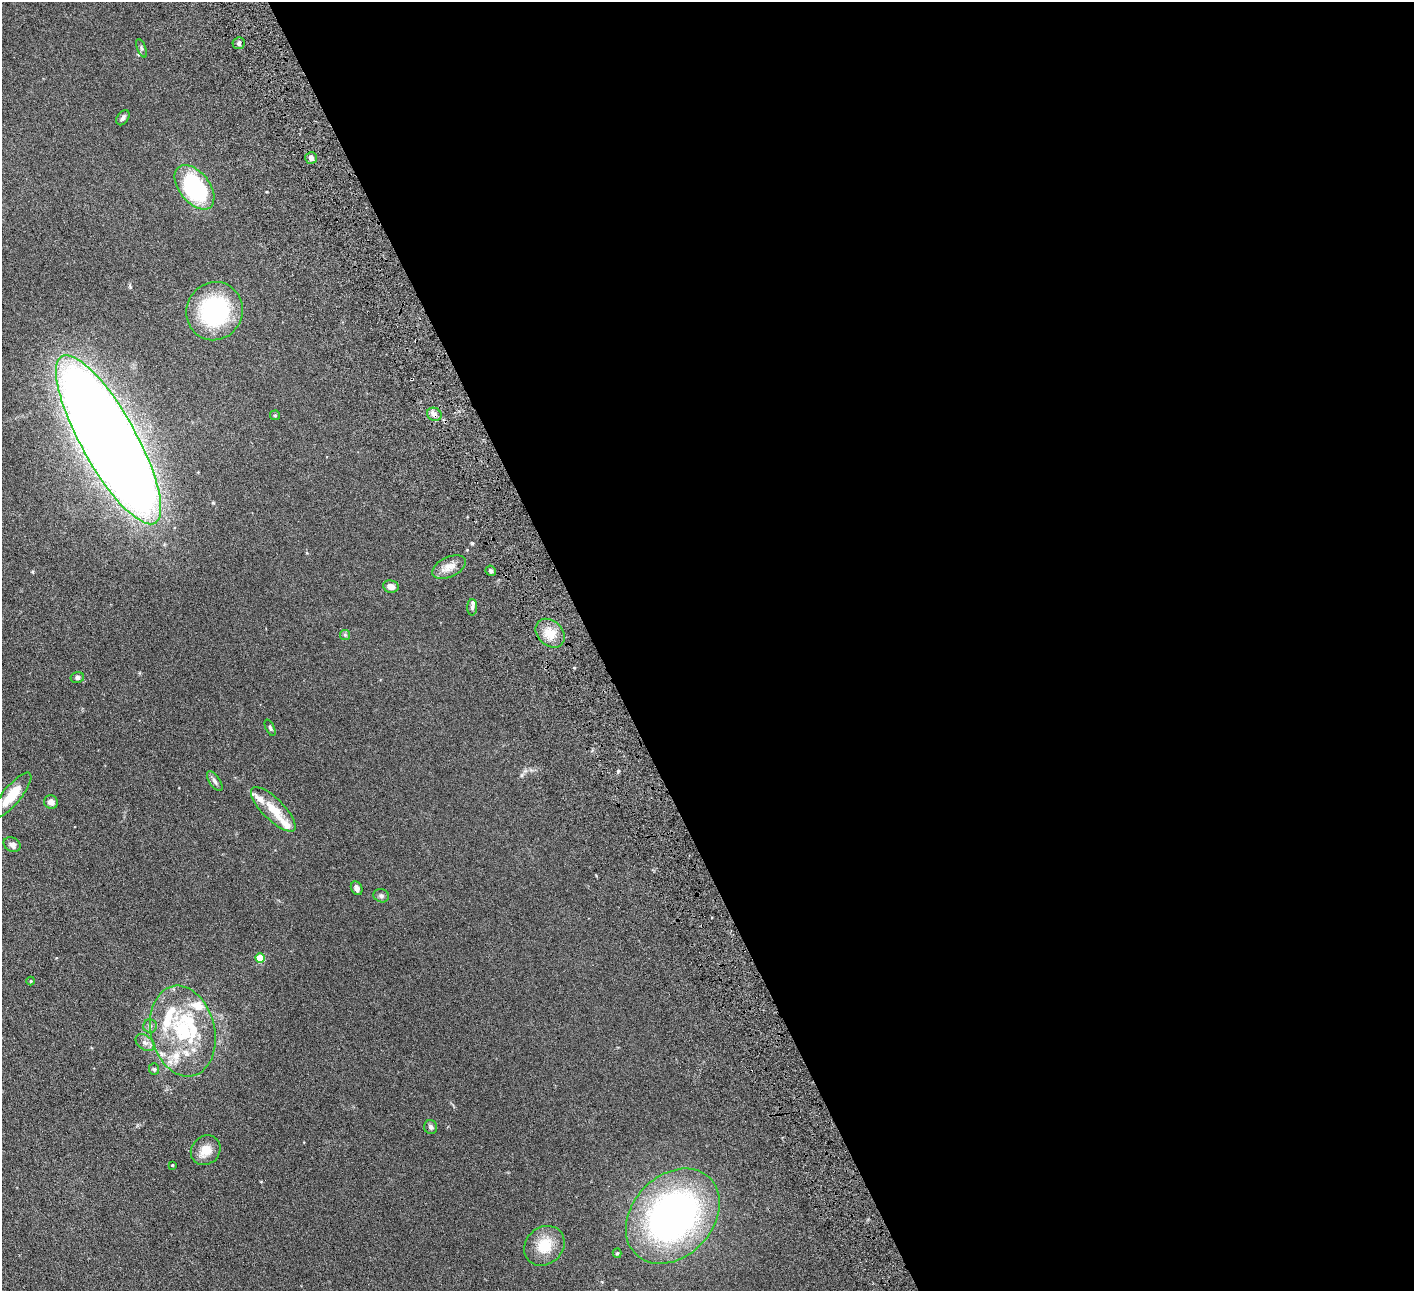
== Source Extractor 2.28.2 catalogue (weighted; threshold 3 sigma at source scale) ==
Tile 8 of 4 x 4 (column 4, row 2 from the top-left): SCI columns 4295-5706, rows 2768-4056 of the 5760 x 5666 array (HDU 1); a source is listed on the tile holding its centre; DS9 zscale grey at full resolution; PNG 1416 x 1293 px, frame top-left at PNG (2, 2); each listed source drawn as its Kron ellipse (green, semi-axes under 4 px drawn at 4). Shown black and unused: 58% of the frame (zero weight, under 4 of 8 exposures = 3% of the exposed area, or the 3 px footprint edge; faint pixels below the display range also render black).
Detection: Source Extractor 2.28.2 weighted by HDU 2 'WHT'; one run over the whole footprint, this tile lists its part. Background 0.0702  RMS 0.0061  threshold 0.0251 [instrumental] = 3 sigma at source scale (4.09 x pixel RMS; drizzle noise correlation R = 1.36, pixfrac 0.8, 0.05/0.05 arcsec/px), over >= 5 px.
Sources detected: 48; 12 inside a brighter listed object's ellipse — not listed separately; the other 36 listed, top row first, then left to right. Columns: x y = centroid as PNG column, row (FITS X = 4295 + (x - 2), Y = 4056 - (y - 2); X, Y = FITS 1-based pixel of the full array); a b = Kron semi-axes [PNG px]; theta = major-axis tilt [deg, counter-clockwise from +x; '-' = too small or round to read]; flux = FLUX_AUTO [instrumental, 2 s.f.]
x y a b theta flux
239 43 6 5 - 1.1
142 48 9 4 -67 0.92
123 118 8 5 53 1.4
311 158 6 5 - 2.2
194 187 25 15 -52 60
215 311 29 28 - 58
434 414 7 6 - 2.1
275 415 5 4 - 0.58
109 440 96 27 -61 1200
449 567 18 10 26 4.9
491 571 5 4 - 1.1
391 586 8 6 -10 3
472 607 8 5 89 1.2
550 633 16 12 -45 7.1
345 635 5 5 - 0.69
77 677 7 5 14 1.2
270 728 9 4 -65 0.77
215 781 11 5 -56 1.6
12 795 29 9 50 11
51 802 7 6 - 3.2
273 809 29 10 -45 11
12 845 9 7 -27 2.1
357 888 7 5 -62 2.2
381 896 8 6 -17 1.4
260 958 5 4 - 15
31 981 4 4 - 0.42
150 1026 7 6 - 1.5
183 1031 46 32 -77 45
145 1042 10 7 -37 2.2
154 1069 6 5 - 0.82
431 1127 7 6 - 1.3
206 1150 16 14 43 6.8
172 1165 3 2 - 0.38
673 1216 53 40 47 190
544 1246 21 18 43 13
617 1253 5 4 - 0.77
Overlapping masked pixels (flux is a lower limit): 1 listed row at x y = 434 414
Unlisted compact peaks at least as high as the median listed source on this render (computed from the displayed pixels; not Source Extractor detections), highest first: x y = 618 771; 472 543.